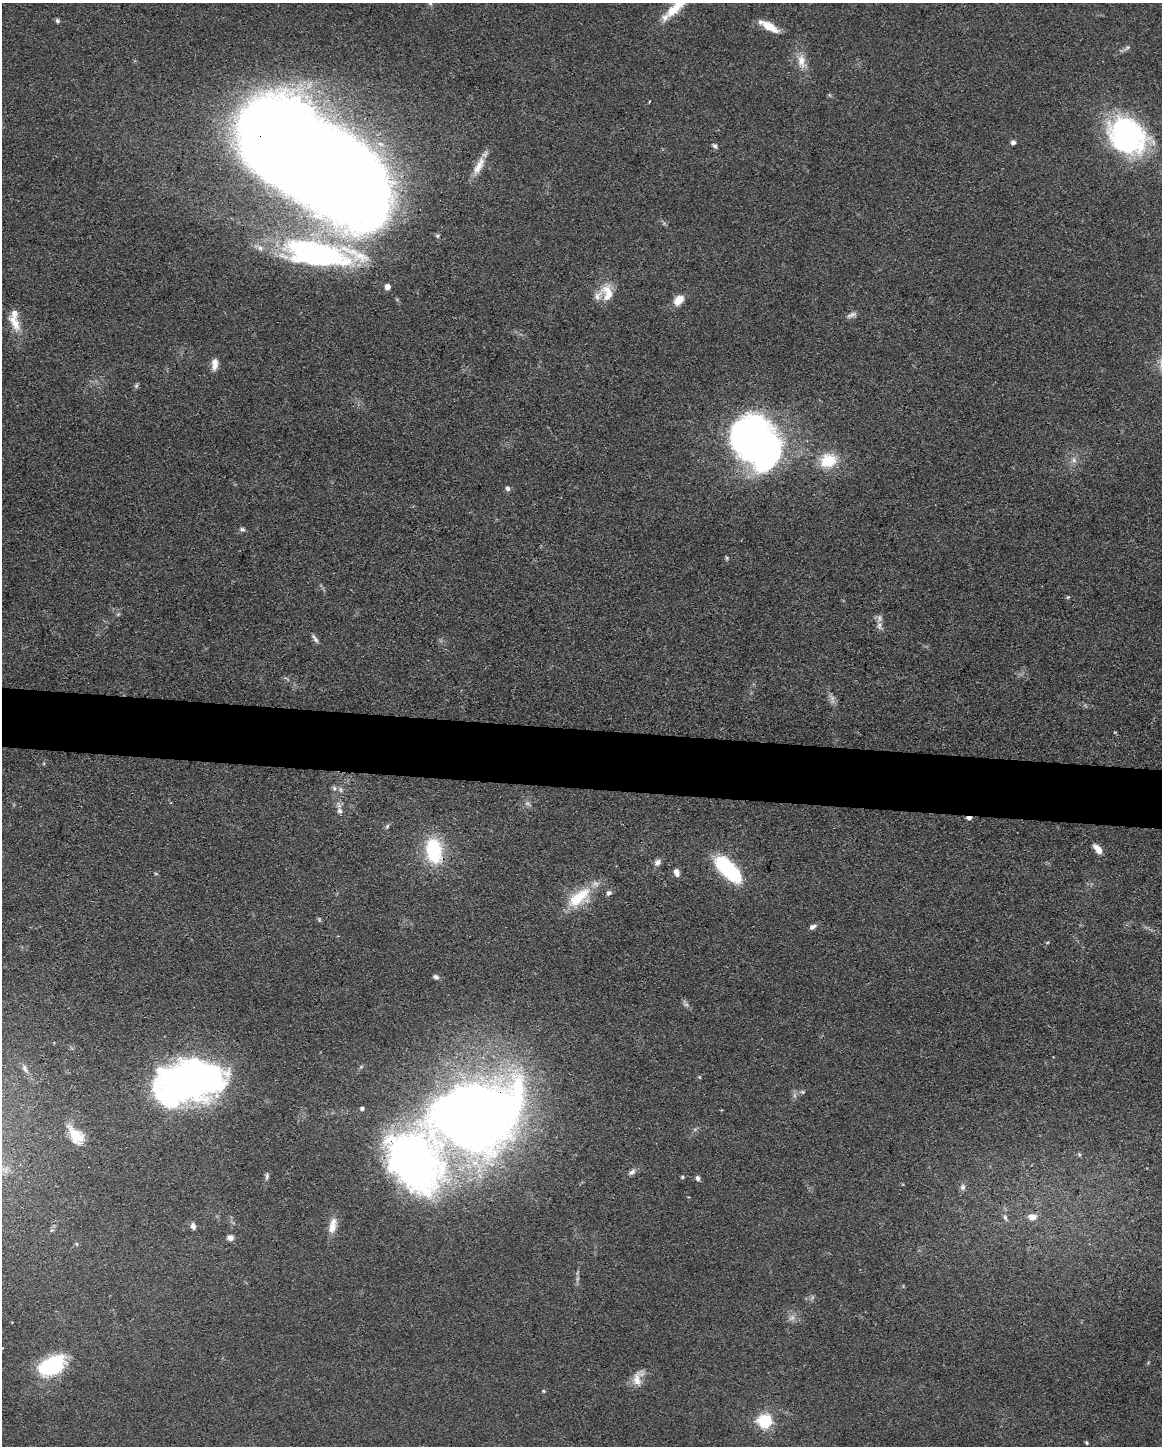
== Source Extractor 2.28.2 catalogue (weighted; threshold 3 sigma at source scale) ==
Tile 6 of 4 x 3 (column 2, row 2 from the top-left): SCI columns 1161-2320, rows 1666-3109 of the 4640 x 4662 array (HDU 1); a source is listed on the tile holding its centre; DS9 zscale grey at full resolution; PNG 1164 x 1448 px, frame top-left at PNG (2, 3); no overlay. Shown black and unused: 4% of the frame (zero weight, under 3 of 4 exposures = <1% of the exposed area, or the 3 px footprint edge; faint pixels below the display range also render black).
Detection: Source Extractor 2.28.2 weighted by HDU 2 'WHT'; one run over the whole footprint, this tile lists its part. Background 0.0779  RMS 0.006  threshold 0.0271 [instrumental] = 3 sigma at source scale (4.5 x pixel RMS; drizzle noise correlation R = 1.50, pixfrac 1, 0.05/0.05 arcsec/px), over >= 5 px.
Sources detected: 83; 6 too faint to see at this stretch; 3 inside a brighter object's white glare — not listed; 6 inside a brighter listed object's ellipse — not listed separately; the other 68 listed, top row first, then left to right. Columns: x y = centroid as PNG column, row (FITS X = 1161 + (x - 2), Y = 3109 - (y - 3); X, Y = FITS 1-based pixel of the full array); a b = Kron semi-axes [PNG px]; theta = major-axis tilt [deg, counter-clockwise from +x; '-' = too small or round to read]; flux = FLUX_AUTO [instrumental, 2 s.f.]
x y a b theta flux
430 3 7 6 - 1.8
671 11 16 11 68 7.9
57 21 6 5 - 1.4
769 26 27 8 -30 10
1127 47 11 5 38 1.9
801 61 20 10 -85 7.8
649 102 3 2 - 0.56
1127 136 47 37 -38 110
1013 142 6 5 - 1.9
715 146 7 5 -44 1.5
316 163 138 65 -34 2000
479 166 29 9 62 8.8
316 253 82 32 -4 120
387 286 5 5 - 4
607 290 18 13 -74 9.5
679 300 13 9 46 7.5
851 315 15 6 25 2.5
15 322 27 11 -60 9.9
215 364 15 7 87 4.6
756 442 57 40 -49 270
828 460 21 17 18 19
507 488 6 6 - 1.7
242 529 8 5 -11 1.3
727 558 5 5 - 0.84
1068 597 5 5 - 0.69
118 614 6 4 44 0.86
879 625 11 7 82 2.9
315 639 13 5 -55 2
334 788 7 5 -48 1.5
341 790 8 3 -71 1.3
339 811 8 7 - 2.3
969 818 7 4 2 1.8
387 826 8 5 63 1.2
1098 849 10 5 -49 7.1
434 851 27 16 -79 44
657 862 9 7 67 2.7
728 868 31 12 -46 70
677 873 8 6 -76 4.2
609 893 8 6 37 1.8
579 897 35 15 40 23
319 920 7 3 -85 0.7
813 927 9 6 24 2.3
1047 942 5 3 - 0.59
436 977 8 5 -23 1.9
25 1069 13 7 -63 2.8
193 1076 65 38 4 240
362 1108 4 4 - 1.6
475 1115 82 55 9 830
76 1135 25 13 -52 15
1079 1155 6 4 -69 0.92
414 1162 68 50 -55 290
632 1172 10 6 35 2.3
267 1176 9 5 80 1.6
682 1177 4 4 - 0.78
698 1178 6 5 - 1.8
963 1187 8 7 - 2.2
1032 1217 13 9 1 4.8
1005 1218 11 5 -69 2
193 1226 7 5 -70 2.6
332 1226 20 9 78 7.8
230 1238 7 6 - 3.4
77 1244 6 3 -71 0.74
792 1318 9 7 35 2.8
52 1366 32 19 27 41
638 1378 24 12 72 7.5
543 1391 5 4 - 0.69
765 1421 6 6 - 98
1086 1443 5 3 - 0.76
Overlapping masked pixels (flux is a lower limit): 6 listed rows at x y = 316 163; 756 442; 969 818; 434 851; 475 1115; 414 1162
Isophote crosses this tile's border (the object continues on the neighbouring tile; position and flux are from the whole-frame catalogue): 2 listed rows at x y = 430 3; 316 163